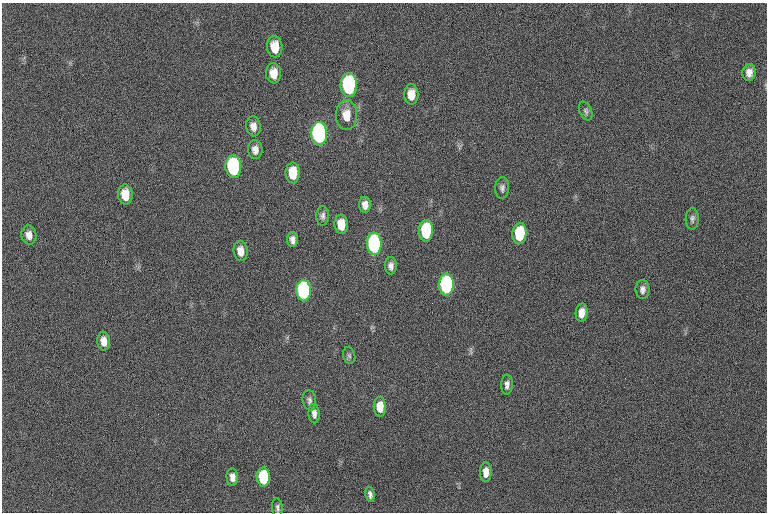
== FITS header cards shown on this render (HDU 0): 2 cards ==
NAXIS1  =                 765  / length of data axis 1
NAXIS2  =                 510  / length of data axis 2

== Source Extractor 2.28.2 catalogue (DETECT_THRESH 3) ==
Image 765 x 510 px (HDU 0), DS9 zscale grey, 1 PNG px = 1 image px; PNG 769 x 514 px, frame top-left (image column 1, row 510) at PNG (2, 3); each listed source drawn as its Kron ellipse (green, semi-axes under 4 px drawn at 4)
Background 153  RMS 16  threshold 48.6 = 3 sigma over >= 5 px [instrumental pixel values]
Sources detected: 40; all 40 listed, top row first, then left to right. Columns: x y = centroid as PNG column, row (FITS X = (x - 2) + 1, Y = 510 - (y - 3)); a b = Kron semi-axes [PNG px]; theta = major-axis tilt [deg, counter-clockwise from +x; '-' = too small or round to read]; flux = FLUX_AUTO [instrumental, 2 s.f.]
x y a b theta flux
275 47 10 7 -85 19000
273 73 10 7 -84 13000
749 73 8 6 83 6900
349 85 12 8 -90 200000
411 94 10 7 -89 13000
586 111 10 6 -66 2900
346 115 15 10 -88 17000
253 126 10 7 -81 7100
319 134 11 8 -89 380000
255 150 9 7 -88 6500
233 167 11 8 -85 180000
293 173 10 7 -87 27000
502 188 11 7 88 4100
125 194 10 7 -85 17000
365 205 8 6 -87 6300
323 216 10 6 89 3900
692 219 11 6 90 3600
341 224 9 6 -87 18000
426 231 11 7 87 84000
519 234 10 7 85 62000
29 235 9 7 -81 6800
292 240 7 5 -86 4900
374 244 11 7 90 270000
241 251 10 7 -82 9400
391 266 8 6 -90 5000
446 285 11 7 87 280000
642 289 9 7 89 5100
303 290 11 7 -89 260000
582 313 9 6 85 10000
104 341 9 6 -82 9100
349 355 8 6 -74 2300
507 385 10 6 87 4900
309 400 10 6 -85 3500
380 407 10 6 -87 18000
314 414 9 5 -85 4900
486 472 10 6 89 11000
232 477 8 5 -84 7100
263 477 10 6 -88 91000
370 494 8 4 -79 3500
277 508 9 5 -85 3100